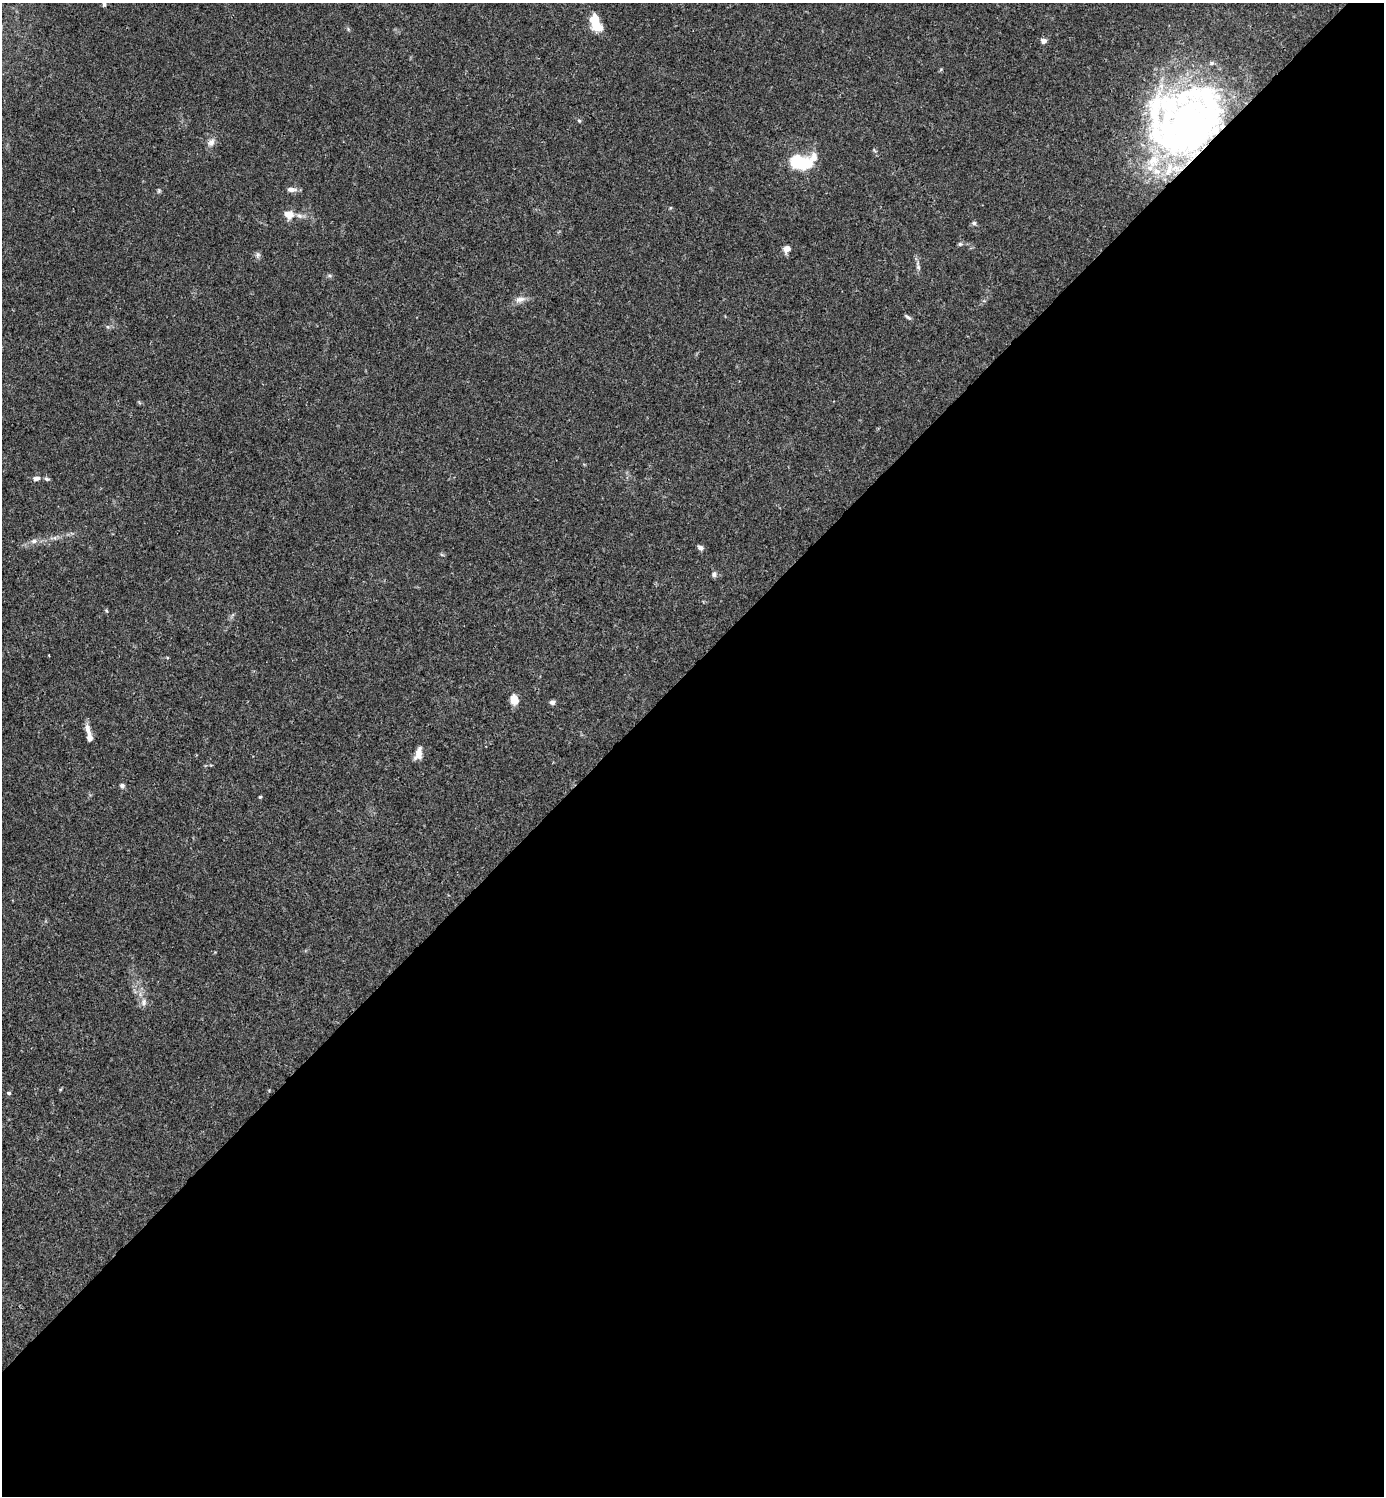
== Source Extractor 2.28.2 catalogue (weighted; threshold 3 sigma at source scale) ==
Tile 15 of 4 x 4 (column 3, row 4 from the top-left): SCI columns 3062-4443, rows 1-1494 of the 5981 x 5982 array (HDU 1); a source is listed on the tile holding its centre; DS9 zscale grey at full resolution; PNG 1386 x 1498 px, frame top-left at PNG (2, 3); no overlay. Shown black and unused: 55% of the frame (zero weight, under 3 of 4 exposures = <1% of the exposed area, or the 3 px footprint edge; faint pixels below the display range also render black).
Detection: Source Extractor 2.28.2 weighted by HDU 2 'WHT'; one run over the whole footprint, this tile lists its part. Background 0.0151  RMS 0.0022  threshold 0.00971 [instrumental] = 3 sigma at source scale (4.5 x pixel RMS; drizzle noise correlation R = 1.50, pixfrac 1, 0.05/0.05 arcsec/px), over >= 5 px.
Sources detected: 45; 5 inside a brighter object's white glare — not listed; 7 inside a brighter listed object's ellipse — not listed separately; the other 33 listed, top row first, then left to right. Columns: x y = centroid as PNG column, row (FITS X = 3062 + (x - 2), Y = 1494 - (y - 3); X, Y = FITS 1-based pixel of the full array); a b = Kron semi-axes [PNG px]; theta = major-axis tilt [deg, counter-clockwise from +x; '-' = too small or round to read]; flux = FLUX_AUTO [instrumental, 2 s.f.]
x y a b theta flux
104 4 5 5 - 0.41
595 20 18 10 88 3.8
1044 41 5 4 - 1.5
579 121 5 4 - 0.27
1187 121 74 59 -87 67
211 142 11 8 53 1.1
800 162 17 10 3 18
291 190 13 6 -4 1.1
159 191 7 5 70 0.32
288 214 13 10 -24 2.2
974 223 5 5 - 0.46
960 244 5 5 - 0.33
787 249 9 7 59 1.4
258 255 9 5 69 0.56
918 267 6 5 - 0.4
330 276 6 4 -19 0.33
520 299 15 8 12 1.3
908 317 9 4 -37 0.43
108 327 6 4 -70 0.3
36 478 9 6 5 0.91
47 479 8 5 -18 0.46
34 541 8 7 - 0.84
700 548 7 5 -43 0.71
714 574 7 6 - 0.59
106 610 6 3 -58 0.26
514 699 9 7 -68 3.2
552 702 7 5 2 0.57
87 728 15 7 -76 1.4
418 753 14 7 73 2
122 786 6 6 - 0.57
260 797 4 3 - 0.22
144 1002 10 7 82 1
9 1093 5 4 - 0.41
Overlapping masked pixels (flux is a lower limit): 1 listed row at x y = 1187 121